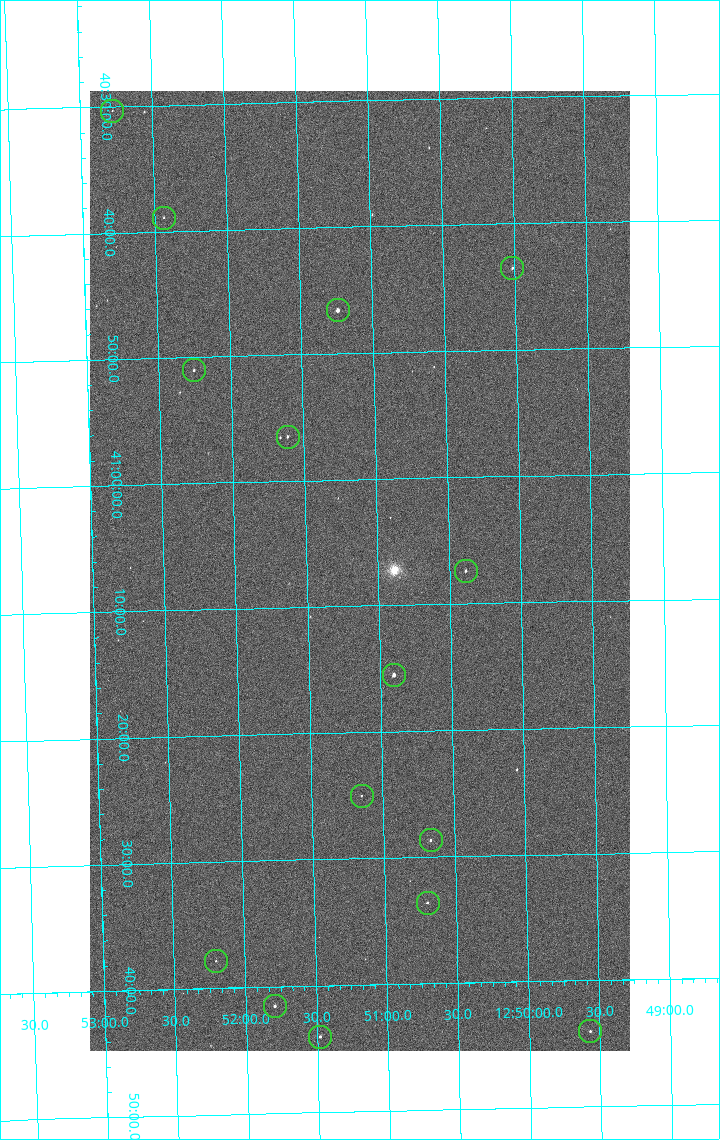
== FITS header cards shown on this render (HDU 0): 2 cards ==
NAXIS1  =                 1080 / length of data axis 1
NAXIS2  =                 1920 / length of data axis 2

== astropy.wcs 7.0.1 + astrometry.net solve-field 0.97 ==
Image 1080 x 1920 px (HDU 0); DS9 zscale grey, zoomed out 1/2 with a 90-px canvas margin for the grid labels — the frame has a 2x2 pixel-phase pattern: the four 2x2 pixel phases sit at different levels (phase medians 996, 842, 794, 993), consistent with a one-shot-colour (mosaic) sensor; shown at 1/2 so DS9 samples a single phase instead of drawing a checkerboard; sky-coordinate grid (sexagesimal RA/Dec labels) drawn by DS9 from the SOLVED WCS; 15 Tycho-2 reference stars matched to detected sources circled (green)
Header WCS: none
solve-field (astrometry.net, Tycho-2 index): SOLVED blind (the file carries no WCS)
Solved WCS: RA---TAN-SIP/DEC--TAN-SIP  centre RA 12:51:08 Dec +41:07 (192.78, +41.12 deg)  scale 2.38 arcsec/px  FOV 42.8' x 76.0'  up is -179 deg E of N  parity flipped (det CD > 0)
(file carries no celestial WCS; the grid is the blind solution)
Tycho-2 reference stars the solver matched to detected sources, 15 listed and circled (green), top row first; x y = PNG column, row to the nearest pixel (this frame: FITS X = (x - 90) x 2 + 1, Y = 1920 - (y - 91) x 2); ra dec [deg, ICRS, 3 dp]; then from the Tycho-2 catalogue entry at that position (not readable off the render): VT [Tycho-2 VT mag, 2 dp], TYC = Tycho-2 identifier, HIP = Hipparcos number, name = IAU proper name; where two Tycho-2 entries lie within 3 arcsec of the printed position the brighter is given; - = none
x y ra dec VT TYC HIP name
112 111 193.194 +40.505 12.48 3021-1340-1 - -
164 218 193.109 +40.648 12.32 3021-1216-1 - -
512 268 192.504 +40.725 11.86 3021-1162-1 - -
338 310 192.810 +40.776 9.69 3021-1108-1 - -
194 370 193.064 +40.851 11.36 3021-1025-1 - -
288 437 192.903 +40.941 11.82 3021-941-1 - -
466 571 192.596 +41.123 11.21 3021-53-1 - -
394 676 192.726 +41.259 9.76 3023-213-1 62700 -
362 796 192.787 +41.417 12.26 3023-139-1 - -
430 840 192.667 +41.478 11.08 3023-113-1 - -
428 903 192.675 +41.560 11.35 3023-88-1 - -
216 962 193.051 +41.631 12.16 3023-47-1 - -
274 1006 192.949 +41.692 10.25 3023-19-1 - -
590 1032 192.392 +41.734 11.39 3023-243-1 - -
320 1037 192.870 +41.734 10.72 3023-898-1 - -